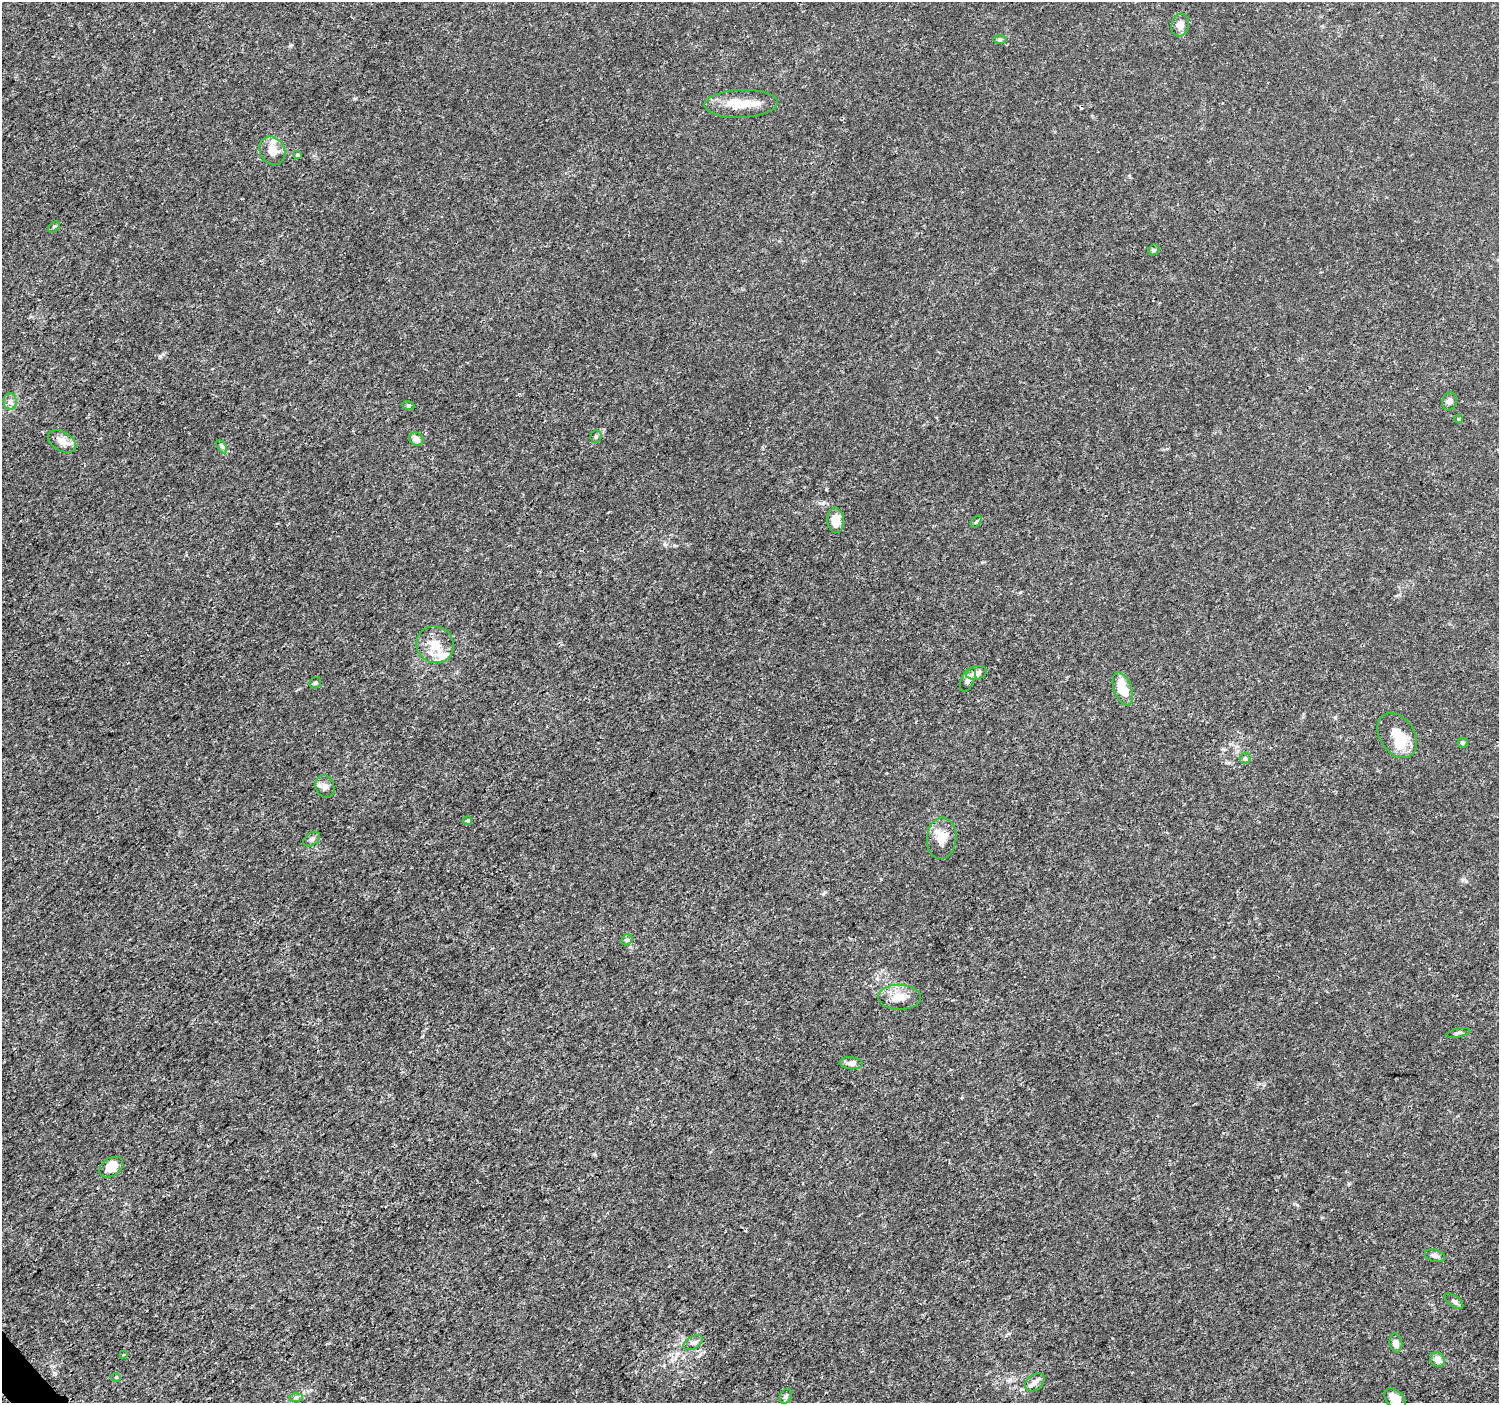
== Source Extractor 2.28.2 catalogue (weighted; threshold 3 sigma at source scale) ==
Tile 7 of 4 x 4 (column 3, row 2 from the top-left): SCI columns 3017-4513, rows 2965-4365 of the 6039 x 5993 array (HDU 1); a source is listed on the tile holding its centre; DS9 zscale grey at full resolution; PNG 1501 x 1405 px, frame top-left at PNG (2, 2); each listed source drawn as its Kron ellipse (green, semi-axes under 4 px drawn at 4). Shown black and unused: <1% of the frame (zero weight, under 3 of 5 exposures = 2% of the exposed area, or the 3 px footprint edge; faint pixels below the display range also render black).
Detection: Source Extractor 2.28.2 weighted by HDU 2 'WHT'; one run over the whole footprint, this tile lists its part. Background 0.0015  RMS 6.9e-04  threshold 0.0031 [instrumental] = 3 sigma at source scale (4.5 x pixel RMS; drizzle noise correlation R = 1.50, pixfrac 1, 0.0396/0.0396 arcsec/px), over >= 5 px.
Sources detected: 51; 1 inside a brighter object's white glare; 1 cosmic-ray / hot-pixel residue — neither listed nor drawn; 4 inside a brighter listed object's ellipse — not listed separately; the other 45 listed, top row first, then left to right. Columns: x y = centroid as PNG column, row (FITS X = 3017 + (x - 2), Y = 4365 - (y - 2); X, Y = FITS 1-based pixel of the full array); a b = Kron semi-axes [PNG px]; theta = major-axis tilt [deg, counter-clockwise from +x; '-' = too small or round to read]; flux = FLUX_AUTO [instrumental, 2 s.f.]
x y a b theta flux
1180 25 11 8 74 0.58
1000 39 7 4 0 0.11
741 104 37 14 2 1.8
272 151 15 12 -58 1
297 154 3 3 - 0.14
54 227 7 4 45 0.092
1154 250 6 5 - 0.11
10 401 8 6 -90 0.24
1449 401 9 7 73 0.29
408 405 6 4 -19 0.11
1459 419 4 4 - 0.072
596 436 6 5 - 0.12
416 439 7 6 - 0.44
62 441 15 9 -30 0.69
222 447 7 4 -59 0.13
836 520 13 8 -88 0.99
976 522 7 3 54 0.087
435 645 19 18 - 1.3
976 673 10 6 14 0.4
968 679 13 6 65 0.41
315 683 6 5 - 0.11
1123 689 17 9 -70 1.9
1397 736 24 17 -56 1.4
1462 743 5 5 - 0.12
1245 758 5 5 - 0.12
325 787 12 9 -69 0.35
468 820 5 4 - 0.13
942 838 21 14 85 1.1
312 839 9 6 34 0.26
627 940 6 5 - 0.12
900 997 21 12 -1 1
1458 1033 12 3 11 0.14
851 1063 11 6 -5 0.41
111 1167 13 9 36 1.1
1435 1256 10 6 -17 0.2
1454 1301 10 5 -35 0.16
693 1343 10 6 29 0.25
1396 1343 9 6 -82 0.33
123 1355 4 2 - 0.053
1438 1359 7 7 - 0.49
116 1377 5 3 - 0.054
1035 1382 11 7 38 0.39
786 1396 8 5 62 0.17
296 1397 7 4 1 0.13
1395 1399 13 8 -48 0.83
Isophote crosses this tile's border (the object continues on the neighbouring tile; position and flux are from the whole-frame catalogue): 1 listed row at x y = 1395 1399
Unlisted compact peaks at least as high as the median listed source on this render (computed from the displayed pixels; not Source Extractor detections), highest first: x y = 160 356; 291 45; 54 1373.